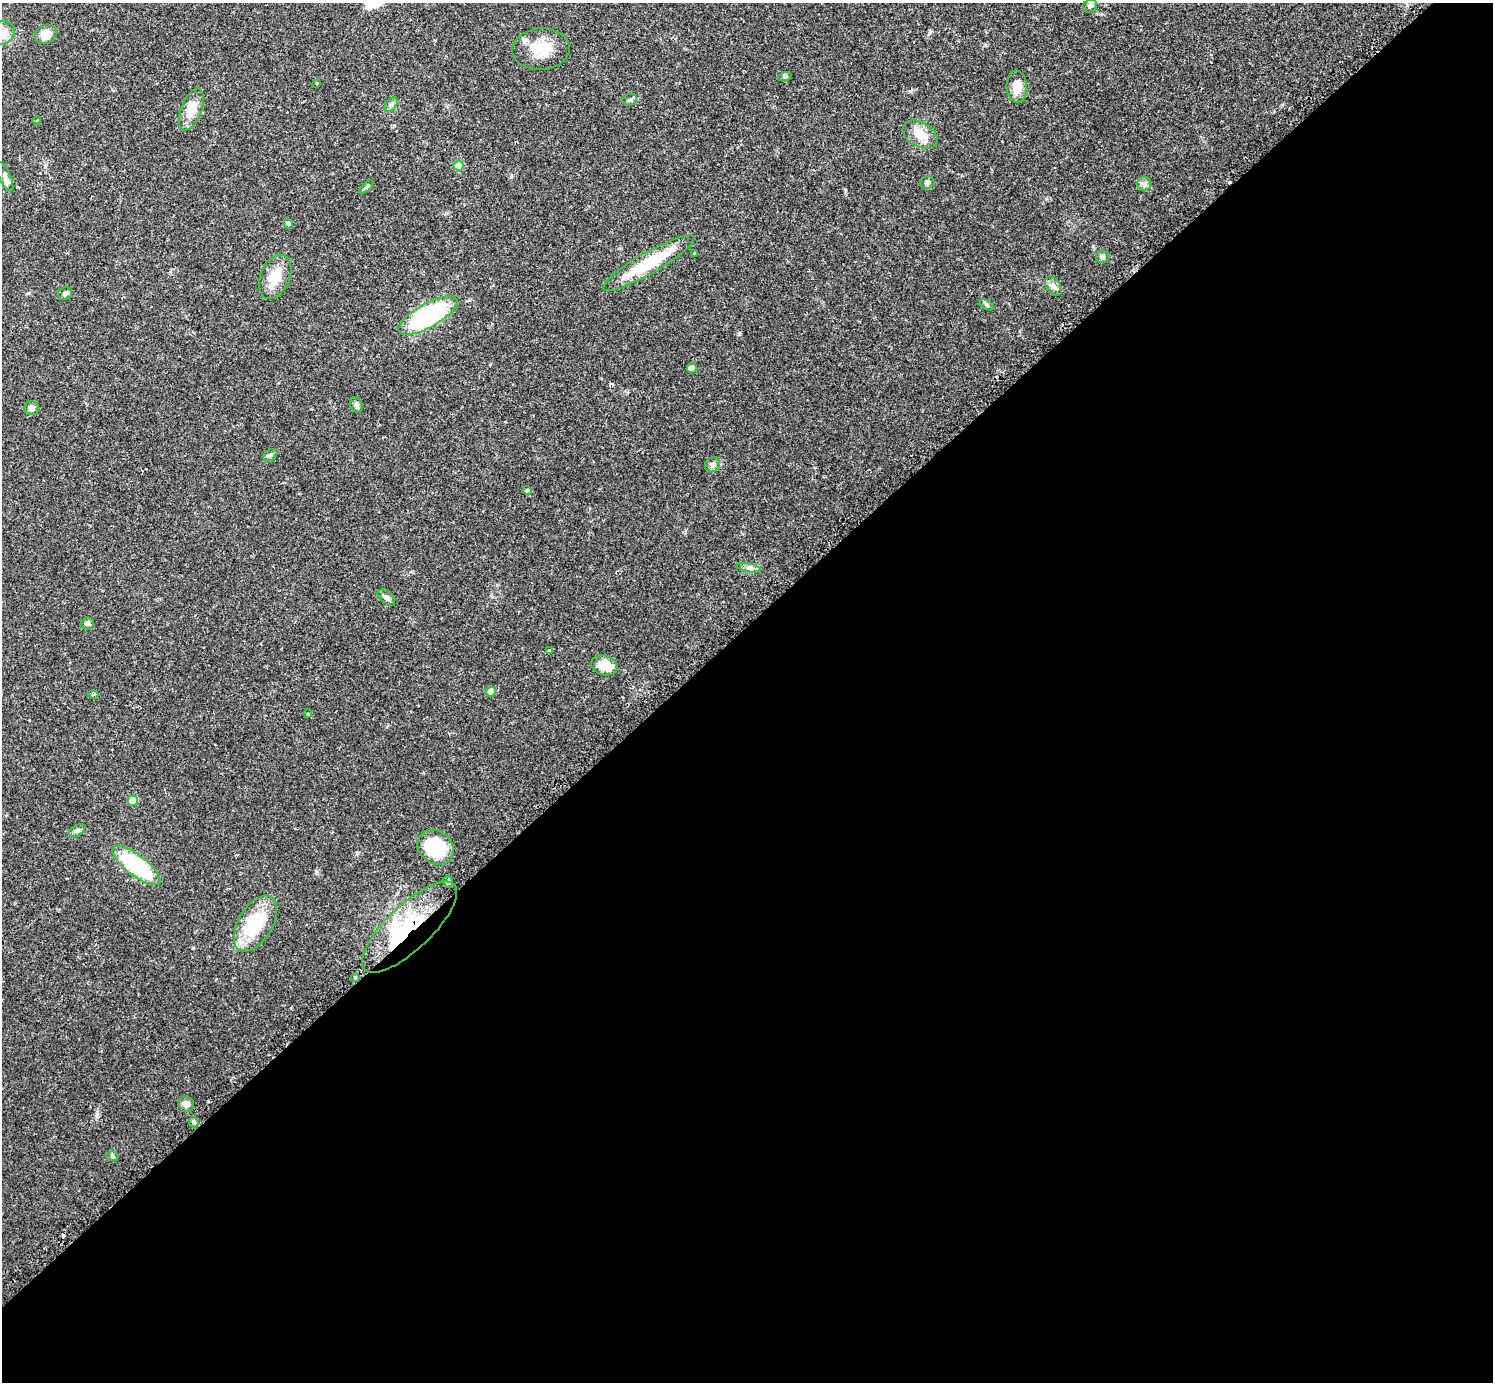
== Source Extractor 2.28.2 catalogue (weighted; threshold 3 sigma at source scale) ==
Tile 15 of 4 x 4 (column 3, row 4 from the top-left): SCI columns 3010-4500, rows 189-1568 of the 6041 x 6040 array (HDU 1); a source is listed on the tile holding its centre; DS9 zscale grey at full resolution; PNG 1495 x 1384 px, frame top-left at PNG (2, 3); each listed source drawn as its Kron ellipse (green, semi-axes under 4 px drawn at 4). Shown black and unused: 55% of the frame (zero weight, under 2 of 3 exposures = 2% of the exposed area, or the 3 px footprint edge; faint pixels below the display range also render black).
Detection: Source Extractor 2.28.2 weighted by HDU 2 'WHT'; one run over the whole footprint, this tile lists its part. Background 0.079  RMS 0.0056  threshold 0.0251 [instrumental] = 3 sigma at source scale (4.5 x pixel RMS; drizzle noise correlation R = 1.50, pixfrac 1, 0.05/0.05 arcsec/px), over >= 5 px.
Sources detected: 54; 1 inside a brighter object's white glare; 2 cosmic-ray / hot-pixel residue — neither listed nor drawn; the other 51 listed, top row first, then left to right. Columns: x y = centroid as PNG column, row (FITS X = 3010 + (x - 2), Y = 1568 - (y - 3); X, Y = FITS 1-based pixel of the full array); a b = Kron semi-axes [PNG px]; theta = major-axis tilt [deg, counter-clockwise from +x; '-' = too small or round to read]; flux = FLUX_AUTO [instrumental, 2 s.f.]
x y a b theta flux
1090 6 7 6 - 1.4
3 33 12 11 - 4.9
46 34 11 9 28 7.1
541 49 28 21 5 16
785 76 7 4 19 0.9
317 83 3 2 - 0.83
1017 86 16 10 -87 6.4
630 100 7 5 19 1.3
391 105 8 5 53 1.4
191 109 22 10 68 9.7
37 120 4 3 - 0.44
920 135 19 12 -30 7.9
458 166 5 5 - 11
5 177 16 5 -66 2.5
927 183 7 6 - 1.3
1144 184 7 7 - 1.7
366 187 8 3 45 0.95
288 224 5 4 - 2.3
694 253 3 2 - 0.63
1102 257 6 6 - 1.5
649 263 52 10 30 28
275 277 23 14 67 10
1053 286 11 6 -54 2.3
65 294 7 6 - 1.3
987 305 8 4 -28 1.1
428 315 33 12 30 76
692 368 5 5 - 6.2
356 405 8 6 -69 1.3
31 408 7 7 - 2.1
270 455 8 5 37 1.1
713 464 8 7 - 1.7
527 490 4 3 - 0.54
749 568 12 3 -10 1.8
386 598 10 5 -42 1.8
87 623 6 6 - 1.3
549 650 4 3 - 3.1
604 665 14 9 -17 10
491 692 5 5 - 5.7
93 695 5 3 - 0.75
308 714 4 3 - 0.44
133 801 5 5 - 12
77 831 9 5 31 1.3
436 847 19 16 -39 27
136 865 29 10 -37 47
448 881 6 5 - 1.2
255 924 31 17 59 28
409 927 62 22 43 55
355 978 4 4 - 1.9
186 1104 8 7 - 3
194 1122 5 5 - 0.89
112 1156 6 4 -18 1
Overlapping masked pixels (flux is a lower limit): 2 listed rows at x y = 409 927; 355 978
Isophote crosses this tile's border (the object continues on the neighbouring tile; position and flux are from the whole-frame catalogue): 1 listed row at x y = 3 33
Unlisted compact peaks at least as high as the median listed source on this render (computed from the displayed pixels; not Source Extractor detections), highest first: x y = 97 1114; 845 190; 316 871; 930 31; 738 334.